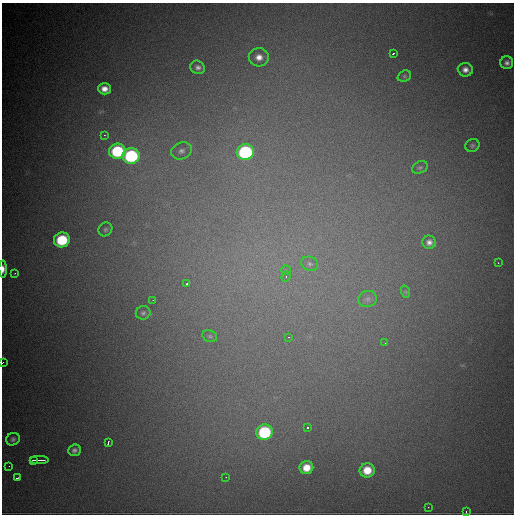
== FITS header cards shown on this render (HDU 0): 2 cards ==
NAXIS1  =                  512
NAXIS2  =                  512

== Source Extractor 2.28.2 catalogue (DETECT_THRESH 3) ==
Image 512 x 512 px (HDU 0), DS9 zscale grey, 1 PNG px = 1 image px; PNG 516 x 516 px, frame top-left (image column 1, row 512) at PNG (2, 3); each listed source drawn as its Kron ellipse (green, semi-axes under 4 px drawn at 4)
Background 3500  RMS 64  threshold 191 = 3 sigma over >= 5 px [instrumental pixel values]
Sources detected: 46; all 46 listed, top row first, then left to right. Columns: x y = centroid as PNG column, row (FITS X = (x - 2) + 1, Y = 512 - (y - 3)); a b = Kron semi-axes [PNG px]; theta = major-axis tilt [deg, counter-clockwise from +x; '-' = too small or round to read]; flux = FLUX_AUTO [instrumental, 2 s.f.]
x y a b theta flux
393 53 3 2 - 6100
259 57 10 9 - 39000
507 63 6 6 - 18000
198 67 7 6 - 17000
465 70 7 6 - 26000
404 76 7 5 22 7800
104 89 6 5 - 35000
104 135 3 2 - 2800
472 145 7 6 - 9600
117 151 8 7 - 340000
181 151 11 8 21 21000
245 152 8 8 - 660000
131 156 8 8 - 510000
420 167 8 5 24 9900
105 229 7 6 - 9900
62 240 8 7 - 240000
429 242 7 6 - 20000
498 263 3 2 - 4600
310 264 8 7 - 15000
3 269 8 4 -89 29000
286 270 4 4 - 6700
15 273 3 3 - 2900
286 277 5 4 - 7100
187 284 3 3 - 10000
406 292 6 4 -72 6100
368 299 9 8 - 19000
153 300 2 2 - 2500
143 313 7 6 - 11000
210 336 7 5 -22 10000
289 337 3 3 - 5100
385 343 3 2 - 2900
3 362 3 2 - 3200
307 427 3 2 - 8300
264 432 8 8 - 420000
13 439 7 6 - 13000
108 443 4 2 - 5700
74 450 6 5 - 14000
34 460 4 2 - 8900
39 460 9 2 1 21000
9 466 2 2 - 1800
306 468 7 6 - 63000
367 470 7 7 - 85000
226 477 2 2 - 2900
17 478 4 2 - 6200
428 507 3 2 - 4000
466 512 3 2 - 5300
At the frame edge (FLAGS 8, measured only in part): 2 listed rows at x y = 3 269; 3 362